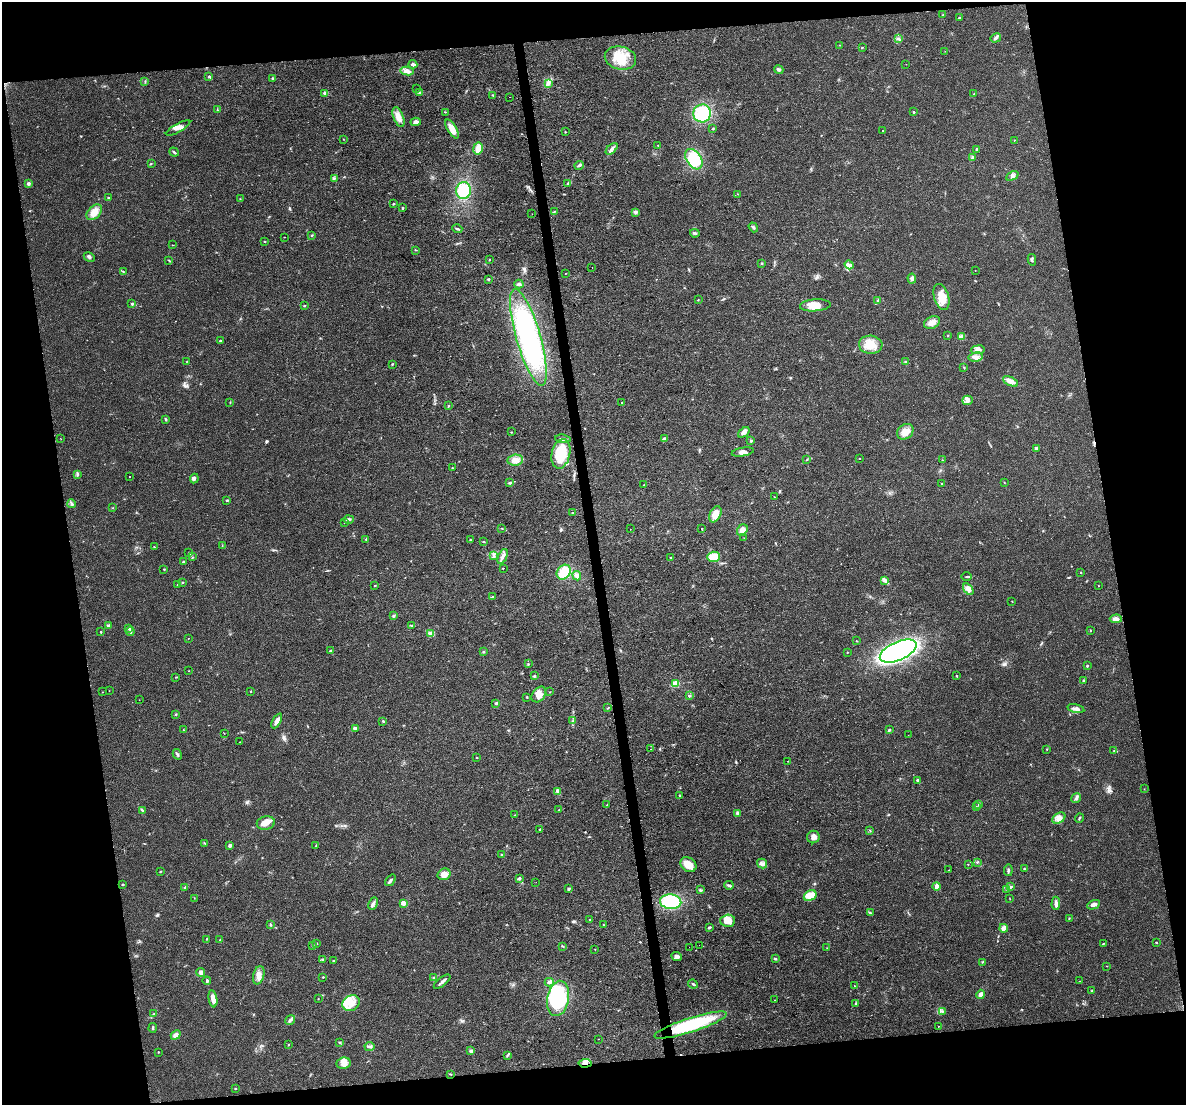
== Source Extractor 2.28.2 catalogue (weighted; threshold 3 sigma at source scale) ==
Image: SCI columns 1-4735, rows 21-4432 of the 4736 x 4497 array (HDU 1 of 3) = the unmasked area's bounding box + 8 px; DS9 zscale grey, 4 x 4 block average (1 PNG px = mean of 4 x 4 image px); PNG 1188 x 1107 px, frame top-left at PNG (2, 2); each listed source drawn as its Kron ellipse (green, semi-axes under 4 px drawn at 4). Shown black and unused: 20% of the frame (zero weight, under 3 of 4 exposures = <1% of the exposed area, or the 3 px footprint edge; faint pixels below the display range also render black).
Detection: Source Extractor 2.28.2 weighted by HDU 2 'WHT'. Background 0.0232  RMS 0.003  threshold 0.0136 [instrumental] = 3 sigma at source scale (4.5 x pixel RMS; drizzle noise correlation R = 1.50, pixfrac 1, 0.0396/0.0396 arcsec/px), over >= 5 px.
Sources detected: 346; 3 inside a brighter object's white glare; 2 cosmic-ray / hot-pixel residue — neither listed nor drawn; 2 coinciding with a brighter row at this scale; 14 inside a brighter listed object's ellipse — not listed separately; the other 325 listed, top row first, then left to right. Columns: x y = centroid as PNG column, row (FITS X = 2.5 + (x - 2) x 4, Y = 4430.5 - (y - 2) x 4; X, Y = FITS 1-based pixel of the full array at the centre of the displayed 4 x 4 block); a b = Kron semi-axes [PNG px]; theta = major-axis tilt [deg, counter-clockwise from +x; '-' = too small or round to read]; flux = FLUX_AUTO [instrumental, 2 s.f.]
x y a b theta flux
943 15 3 2 - 1.2
959 18 3 2 - 1.8
996 38 5 3 - 4.1
899 39 2 2 - 1.2
839 45 2 2 - 0.53
862 48 2 2 - 1.2
945 51 2 2 - 0.5
620 58 16 11 -13 42
413 64 4 2 - 5.1
906 64 2 2 - 0.32
779 70 4 3 - 3.8
407 71 6 4 -11 10
209 76 2 2 - 1.9
273 79 3 2 - 2.9
145 81 2 2 - 0.65
548 83 4 2 - 3.4
416 89 2 2 - 0.44
419 92 3 2 - 2.1
324 93 3 2 - 1.3
974 94 2 2 - 1.2
493 95 3 2 - 1.3
510 97 2 2 - 0.57
217 110 3 2 - 1.3
445 112 2 2 - 0.84
914 112 2 2 - 2.5
702 113 9 8 - 88
399 117 10 5 -69 18
416 122 5 4 - 6.5
178 128 14 3 29 8.5
452 129 11 4 -59 18
713 129 2 2 - 1.2
882 130 2 2 - 0.48
565 132 2 2 - 0.91
343 139 2 2 - 0.51
1014 140 2 2 - 1.2
658 145 2 2 - 1.9
478 148 6 5 - 18
612 149 7 3 46 5.8
976 149 4 2 - 1.9
174 152 5 2 - 2.8
973 158 4 3 - 4.7
694 159 11 7 -57 50
151 163 2 2 - 0.86
579 165 4 2 - 4.1
1012 176 7 3 26 5.1
334 178 3 2 - 1.8
28 184 2 2 - 12
568 184 3 2 - 2.5
463 190 8 7 - 54
738 194 2 2 - 0.55
109 198 2 2 - 2.4
240 199 2 2 - 0.59
394 204 2 2 - 1.4
402 208 3 2 - 1.7
94 212 9 6 44 18
554 212 2 2 - 0.82
635 212 4 4 - 3.6
532 214 2 2 - 0.2
753 227 5 2 - 3.1
457 229 5 2 - 2.3
695 233 5 2 - 2.7
312 235 3 2 - 1.3
284 237 2 2 - 0.63
265 241 2 2 - 1.5
173 245 2 2 - 0.73
416 250 3 2 - 1
89 257 6 3 -27 4.1
168 260 2 2 - 0.86
490 260 2 2 - 0.65
1032 260 6 2 -77 2.3
762 263 2 2 - 1.1
849 265 4 3 - 4.5
592 268 2 2 - 0.26
975 270 2 2 - 0.42
123 271 3 2 - 1.1
565 274 2 2 - 0.6
912 278 5 4 - 4.4
488 279 3 2 - 1.6
519 284 4 3 - 3.4
941 297 13 7 -73 30
698 300 2 2 - 0.89
878 300 2 2 - 1
132 304 2 2 - 6
815 305 15 6 4 22
305 306 2 2 - 1.1
932 323 8 6 24 14
948 335 2 2 - 1
962 336 3 2 - 2
528 337 50 12 -74 290
220 341 3 2 - 1.6
871 345 12 9 -4 27
978 350 7 4 8 7.8
976 357 7 4 9 8.2
187 361 2 2 - 0.62
905 362 3 2 - 2.1
392 364 2 2 - 1.4
964 367 3 2 - 1.3
1011 381 8 4 -26 16
968 400 5 4 - 5.5
230 402 2 2 - 0.85
622 403 2 2 - 0.97
449 406 2 2 - 1
166 419 3 2 - 1.8
511 432 2 2 - 1
744 432 7 4 39 7.3
905 432 9 7 38 18
61 439 2 2 - 0.58
563 439 8 2 -7 4.4
664 439 4 3 - 6.9
751 441 2 2 - 3.7
1037 448 3 3 - 3.3
743 452 11 4 10 8
561 454 15 9 78 78
859 458 2 2 - 1.9
515 460 7 5 6 16
806 460 2 2 - 1.3
942 460 2 2 - 0.6
452 468 2 2 - 0.64
77 474 4 2 - 2.4
129 476 2 2 - 21
194 479 5 4 - 4.3
1004 482 2 2 - 0.73
510 483 3 2 - 2.5
942 484 3 2 - 1.1
644 485 3 2 - 1.2
774 497 2 2 - 0.75
227 500 3 2 - 1.4
72 504 4 3 - 3
113 508 2 2 - 0.66
572 512 2 2 - 0.77
715 514 8 5 62 20
348 519 5 2 - 3.8
345 523 2 2 - 0.84
501 528 3 2 - 1.1
630 529 2 2 - 1.1
702 529 2 2 - 6.9
742 530 6 5 - 10
744 538 2 2 - 0.55
366 539 3 2 - 1.5
470 540 2 2 - 1.2
483 542 2 2 - 1.1
222 546 2 2 - 0.84
154 547 3 2 - 1.1
189 553 3 2 - 1.1
494 555 2 2 - 1.2
503 556 8 3 67 6.3
193 557 2 2 - 0.77
670 557 2 2 - 1.8
713 557 6 5 - 23
184 562 3 2 - 2.2
503 568 2 2 - 1.1
164 569 2 2 - 1.1
564 572 8 6 53 50
1081 572 2 2 - 0.95
577 576 5 4 - 5.2
967 576 5 2 - 2.3
885 581 3 2 - 2.4
183 582 2 2 - 1.1
177 585 2 2 - 0.69
375 586 2 2 - 2.1
1098 586 2 2 - 0.91
968 589 6 4 -55 11
492 597 3 2 - 2.8
1012 601 2 2 - 0.56
393 616 3 3 - 2.1
1116 619 6 3 1 8.7
411 625 4 2 - 1.7
109 626 3 3 - 4.2
129 628 2 2 - 3.6
1090 630 2 2 - 1.1
101 632 2 2 - 2.6
130 632 4 2 - 2.6
431 633 2 2 - 2.5
188 638 2 2 - 0.47
856 641 2 2 - 0.89
331 651 3 2 - 1.3
483 651 2 2 - 1.1
898 651 20 9 24 410
847 652 2 2 - 1.1
528 664 2 2 - 1.1
1087 666 2 2 - 2.8
189 671 2 2 - 0.47
534 676 3 2 - 2
957 676 2 2 - 1.1
176 677 3 2 - 0.93
1083 680 3 2 - 1.9
676 683 2 2 - 61
109 691 2 2 - 0.37
103 692 2 2 - 0.46
251 692 2 2 - 1.4
550 692 2 2 - 0.64
539 694 9 6 50 14
689 696 2 2 - 2.2
527 697 2 2 - 1.1
139 700 2 2 - 0.3
496 703 2 2 - 4.3
608 708 2 2 - 1.1
1076 708 8 3 -14 6.3
176 714 2 2 - 1.5
277 721 8 3 62 9.6
383 721 3 2 - 1.8
573 721 2 2 - 0.8
355 728 3 3 - 5.2
183 730 2 2 - 0.52
889 730 3 2 - 1.5
224 733 2 2 - 0.54
908 735 2 2 - 0.21
240 742 2 2 - 0.87
651 749 2 2 - 0.84
1047 749 2 2 - 0.85
1114 751 3 2 - 1.3
177 754 5 2 - 4
477 758 2 2 - 1.7
787 761 2 2 - 0.55
918 780 3 2 - 4.7
1144 789 2 2 - 0.45
558 791 2 2 - 2.4
679 795 2 2 - 0.82
1076 798 5 3 - 4.4
978 804 3 2 - 1.1
607 805 2 2 - 0.73
976 807 3 2 - 1.2
142 810 4 2 - 2.5
559 810 2 2 - 1.2
737 813 4 3 - 3.2
515 815 2 2 - 0.67
1059 818 7 5 34 9.9
1079 818 5 2 - 1.9
266 823 9 6 13 15
540 829 3 2 - 1.4
870 830 2 2 - 0.82
813 837 6 6 - 8.9
205 843 2 2 - 1.2
230 845 2 2 - 10
316 845 3 2 - 1.2
502 855 2 2 - 2.7
977 862 3 2 - 1.3
762 864 5 4 - 6.5
968 864 2 2 - 0.7
688 865 9 7 -39 22
1025 869 3 2 - 2.3
949 870 2 2 - 0.53
1008 870 6 2 85 3.3
160 872 2 2 - 1.2
444 874 6 5 - 13
520 878 4 2 - 2.4
390 880 6 2 54 3.4
536 882 2 2 - 0.25
123 884 2 2 - 0.81
729 885 5 2 - 3.4
937 886 4 3 - 12
185 887 4 2 - 1.3
1011 887 4 2 - 3.7
569 889 3 2 - 2.3
1006 889 2 2 - 1.3
700 890 4 2 - 1.9
810 895 7 5 30 26
194 898 2 2 - 0.55
1010 899 2 2 - 0.43
671 902 10 7 -4 100
403 903 2 2 - 22
1056 903 7 3 88 7
373 904 6 3 64 4.5
1094 905 7 3 23 7.3
870 913 2 2 - 0.86
1069 918 2 2 - 1.1
590 920 2 2 - 0.99
728 921 7 6 - 23
270 925 3 2 - 1.5
604 925 2 2 - 0.67
709 927 3 2 - 2.1
1004 928 4 4 - 7.5
207 939 2 2 - 0.78
220 940 2 2 - 0.48
1156 942 2 2 - 1.6
1103 943 3 2 - 1.4
317 944 2 2 - 0.49
699 945 2 2 - 0.84
313 946 3 2 - 2.5
562 946 3 2 - 1.5
689 947 2 2 - 0.32
827 948 2 2 - 0.57
595 949 2 2 - 0.58
677 957 5 3 - 6.9
323 959 3 2 - 1.6
775 959 3 2 - 2.1
334 961 2 2 - 2
982 962 3 2 - 1.6
1107 966 2 2 - 0.61
201 972 4 3 - 7.1
259 975 9 5 74 11
323 977 2 2 - 1.9
433 978 2 2 - 0.73
207 981 4 2 - 3.2
1080 981 2 2 - 0.54
442 982 10 2 39 5.3
549 982 4 3 - 4.6
693 984 5 2 - 2.9
855 986 2 2 - 0.99
1092 991 3 2 - 1.8
981 994 5 4 - 8.3
558 998 18 10 79 97
213 999 9 4 -81 14
318 999 2 2 - 0.63
775 1000 2 2 - 0.91
351 1003 9 7 29 23
855 1003 2 2 - 0.74
942 1011 4 2 - 2.6
154 1014 3 2 - 1.9
290 1020 5 3 - 4.4
690 1025 38 7 18 140
938 1026 2 2 - 0.68
153 1028 5 2 - 2.4
176 1035 5 4 - 7.3
598 1039 2 2 - 0.55
340 1042 4 2 - 1.7
289 1044 2 2 - 0.83
370 1047 5 3 - 4.2
471 1051 3 3 - 3.2
158 1052 2 2 - 1.1
507 1055 4 2 - 2.5
344 1063 7 5 8 11
585 1063 6 3 5 6.3
451 1074 3 2 - 1.6
235 1089 2 2 - 1.2
Overlapping masked pixels (flux is a lower limit): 1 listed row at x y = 585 1063
Diffuse or blended objects may show on this block-average render without a row.